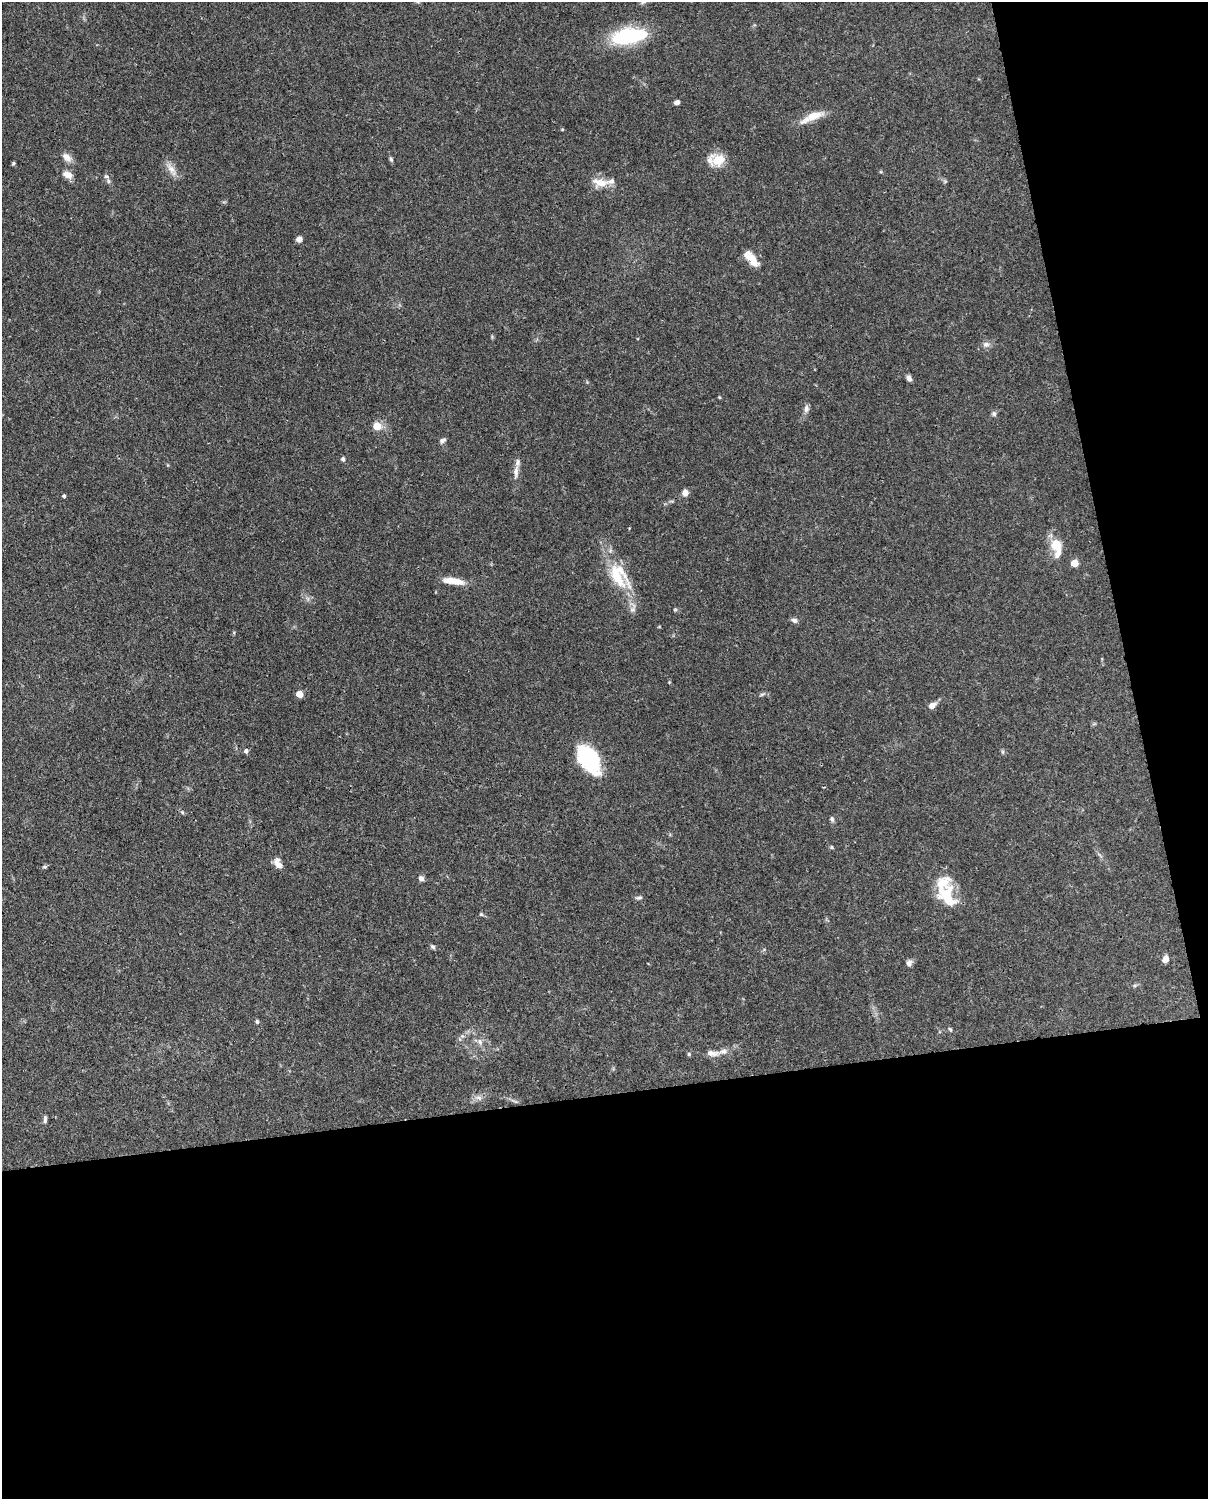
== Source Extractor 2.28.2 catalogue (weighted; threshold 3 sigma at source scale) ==
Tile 12 of 4 x 3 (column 4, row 3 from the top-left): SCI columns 3706-4911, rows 263-1759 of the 5012 x 4911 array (HDU 1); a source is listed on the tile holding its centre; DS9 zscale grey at full resolution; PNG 1210 x 1501 px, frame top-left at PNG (2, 2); no overlay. Shown black and unused: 33% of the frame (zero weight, under 3 of 4 exposures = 7% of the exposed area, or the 3 px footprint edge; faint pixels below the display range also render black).
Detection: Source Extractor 2.28.2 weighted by HDU 2 'WHT'; one run over the whole footprint, this tile lists its part. Background 0.109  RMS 0.0042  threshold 0.0187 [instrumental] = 3 sigma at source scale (4.5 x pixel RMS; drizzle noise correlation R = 1.50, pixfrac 1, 0.05/0.05 arcsec/px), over >= 5 px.
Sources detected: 58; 5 inside a brighter listed object's ellipse — not listed separately; the other 53 listed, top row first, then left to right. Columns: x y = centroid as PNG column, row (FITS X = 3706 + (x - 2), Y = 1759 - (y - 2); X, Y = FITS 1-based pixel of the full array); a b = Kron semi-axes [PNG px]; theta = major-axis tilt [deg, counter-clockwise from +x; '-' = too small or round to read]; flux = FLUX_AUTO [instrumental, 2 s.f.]
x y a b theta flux
628 36 35 15 10 33
677 102 6 5 - 1.4
812 117 33 9 24 7
562 129 5 3 - 0.38
67 157 13 8 -40 2.9
391 159 6 4 -48 0.62
718 160 14 12 -3 9.6
13 163 5 4 - 0.54
171 169 14 9 -42 3.3
67 175 13 8 -24 3
106 176 6 5 - 0.76
108 181 6 4 -72 0.75
600 183 20 10 -11 6
299 239 6 6 - 1.7
751 259 22 9 -52 6.8
986 344 9 7 -12 1.7
909 378 8 6 -61 1.3
806 409 11 6 82 1.7
994 414 7 5 -76 0.91
377 426 5 5 - 10
442 441 9 5 28 1.1
343 459 5 4 - 1.1
516 472 17 6 84 2.7
685 493 7 6 - 2.8
64 496 4 4 - 0.72
1057 547 25 11 -79 9
1075 563 5 5 - 8.6
619 576 41 23 -55 18
453 581 25 7 -8 6.8
675 609 6 3 19 0.48
794 620 8 6 -25 1.3
299 694 5 4 - 7.6
932 705 9 6 35 2.5
246 751 5 5 - 1.1
589 759 25 14 -57 45
832 819 8 5 -71 0.83
832 847 5 3 - 0.45
278 864 12 7 -58 3.3
44 867 5 5 - 0.58
421 878 6 6 - 1.5
947 896 30 21 -60 14
639 898 9 4 5 0.9
481 914 5 5 - 0.54
433 947 7 5 -31 0.77
1165 959 7 6 - 2.8
909 963 7 6 - 1.7
257 1022 6 4 -74 0.64
950 1029 6 4 -43 0.55
480 1042 9 5 -64 1.4
712 1053 16 7 -6 2.9
689 1054 5 4 - 0.56
478 1098 9 4 -9 1.3
45 1119 9 4 86 1.1